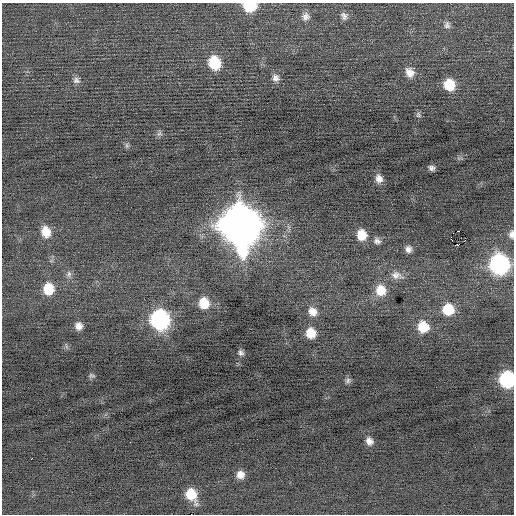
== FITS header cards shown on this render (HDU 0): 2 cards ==
NAXIS1  =                  512 / Axis length
NAXIS2  =                  512 / Axis length

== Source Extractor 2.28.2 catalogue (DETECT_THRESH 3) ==
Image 512 x 512 px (HDU 0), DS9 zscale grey, 1 PNG px = 1 image px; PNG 516 x 516 px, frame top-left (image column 1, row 512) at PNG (2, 3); no overlay
Background -0.0486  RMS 0.69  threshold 2.06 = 3 sigma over >= 5 px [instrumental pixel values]
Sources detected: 45; all 45 listed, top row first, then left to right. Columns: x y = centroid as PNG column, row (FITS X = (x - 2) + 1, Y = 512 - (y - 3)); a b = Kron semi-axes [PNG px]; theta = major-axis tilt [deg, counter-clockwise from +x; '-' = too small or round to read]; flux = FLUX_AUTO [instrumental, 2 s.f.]
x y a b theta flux
250 6 11 8 -3 1600
344 16 10 9 - 200
305 17 11 10 - 250
447 25 10 8 -79 180
214 63 12 10 -69 1500
410 72 13 10 -60 400
276 78 10 9 - 240
76 80 10 8 -26 190
449 85 11 9 -68 1100
418 115 7 7 - 96
159 134 9 6 24 120
127 145 8 6 -69 97
431 168 6 4 -17 140
379 179 10 8 -63 290
240 225 18 16 -76 130000
458 231 2 2 - 3300
46 232 13 10 -74 660
453 233 3 2 - 58
511 234 10 6 85 200
362 235 10 9 - 800
465 240 2 2 - 43
377 241 9 8 - 190
458 245 3 3 - 250
408 249 9 7 87 220
499 265 12 12 - 10000
69 274 10 7 81 170
396 275 18 10 -13 400
48 289 12 10 88 1100
381 290 13 12 - 820
204 303 11 10 - 980
448 310 12 11 - 1300
312 311 12 10 -54 420
160 320 13 11 -77 9100
79 326 9 8 - 290
423 327 11 11 - 1100
311 333 9 8 - 780
66 346 7 4 -71 82
241 353 7 6 - 130
91 376 8 6 -8 99
507 379 11 10 - 4800
348 381 8 7 - 120
369 441 9 7 -62 250
31 459 3 2 - 35
240 475 8 8 - 360
191 495 13 9 -63 1100
At the frame edge (FLAGS 8, measured only in part): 3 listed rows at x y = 250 6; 511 234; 507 379